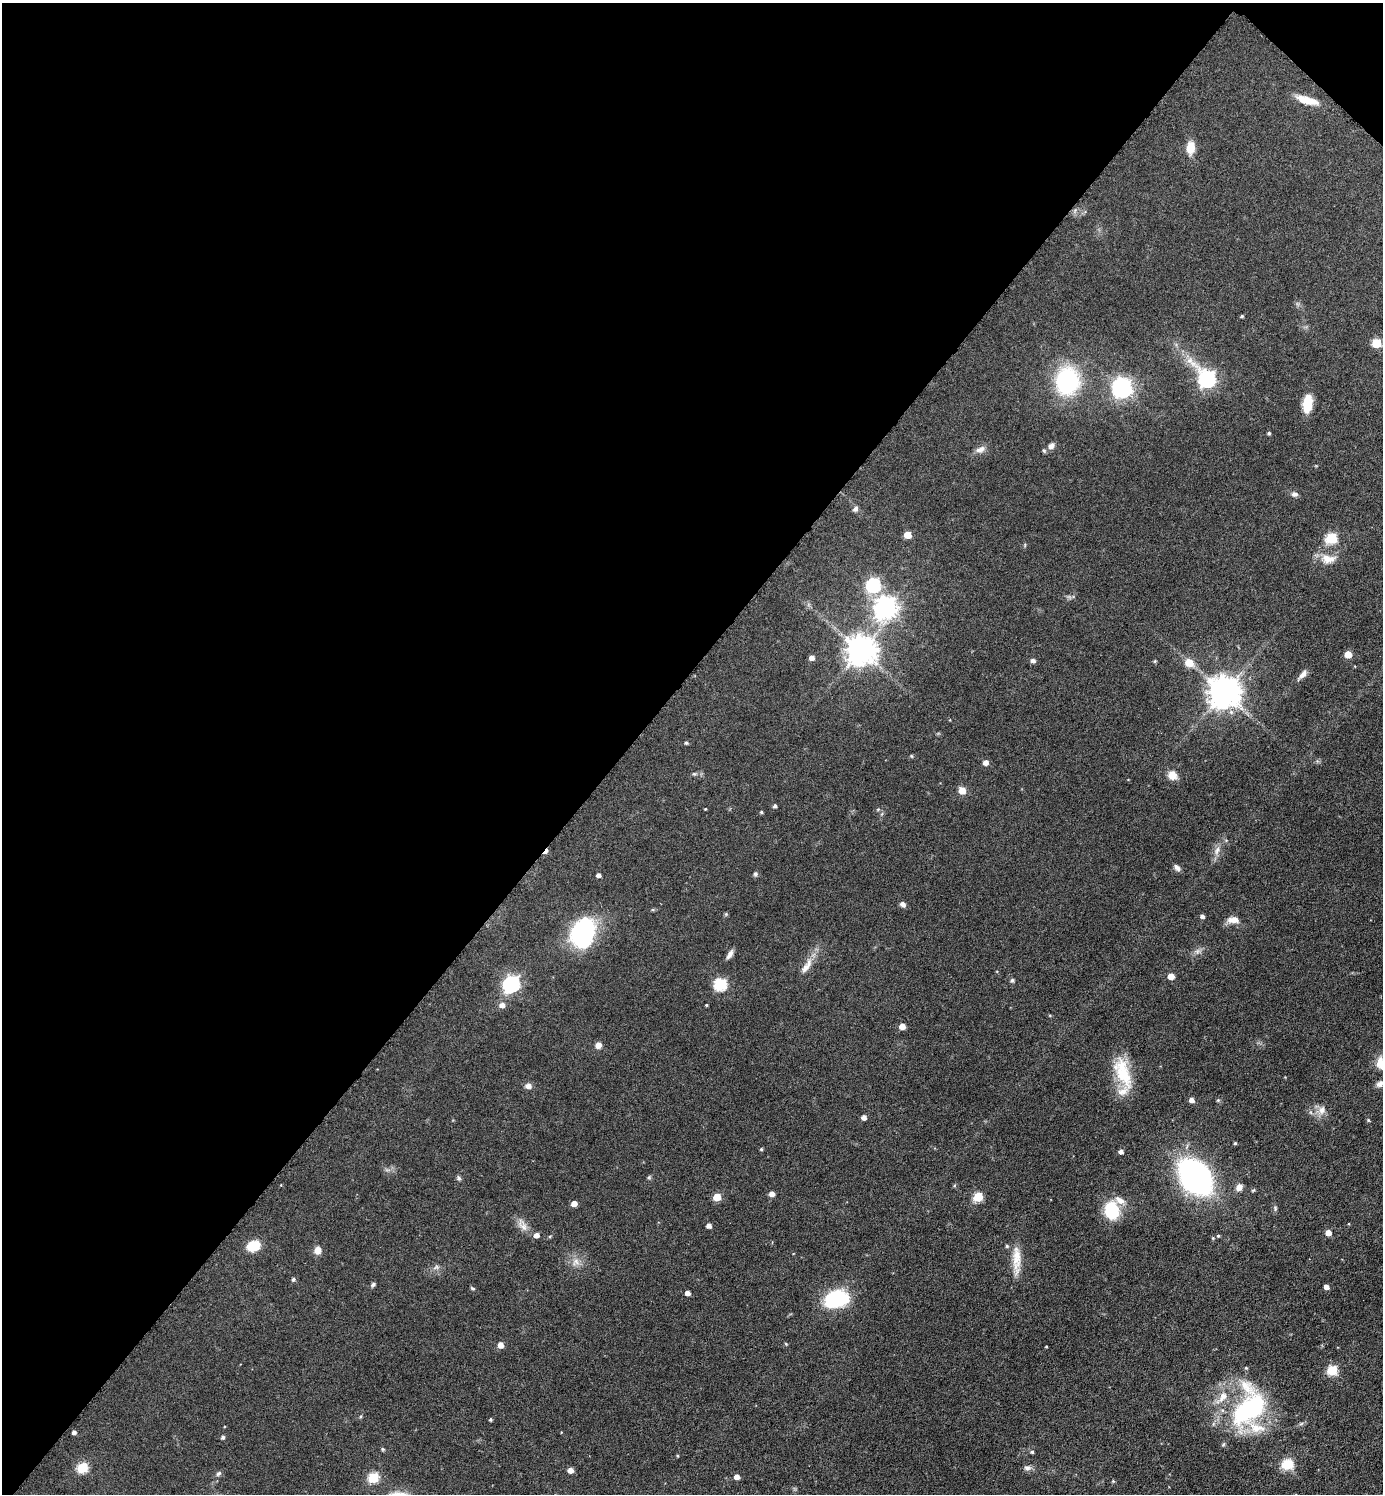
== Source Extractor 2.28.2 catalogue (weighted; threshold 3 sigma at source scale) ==
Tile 2 of 4 x 4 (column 2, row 1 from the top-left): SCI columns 1538-2918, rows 4483-5974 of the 5984 x 5981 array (HDU 1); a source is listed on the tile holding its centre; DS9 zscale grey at full resolution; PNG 1385 x 1496 px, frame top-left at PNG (2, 3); no overlay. Shown black and unused: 46% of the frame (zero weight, under 3 of 6 exposures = <1% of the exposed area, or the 3 px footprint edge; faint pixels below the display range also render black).
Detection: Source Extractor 2.28.2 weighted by HDU 2 'WHT'; one run over the whole footprint, this tile lists its part. Background 0.081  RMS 0.004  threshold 0.0163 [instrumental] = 3 sigma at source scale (4.09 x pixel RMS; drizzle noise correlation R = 1.36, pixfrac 0.8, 0.05/0.05 arcsec/px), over >= 5 px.
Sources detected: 119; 1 cosmic-ray / hot-pixel residue — not listed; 4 inside a brighter listed object's ellipse — not listed separately; the other 114 listed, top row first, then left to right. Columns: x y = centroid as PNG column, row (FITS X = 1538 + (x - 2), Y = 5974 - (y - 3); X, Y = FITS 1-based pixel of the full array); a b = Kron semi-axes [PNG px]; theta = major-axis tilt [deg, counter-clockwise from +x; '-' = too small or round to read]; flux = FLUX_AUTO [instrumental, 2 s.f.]
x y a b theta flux
1307 100 27 8 -17 5.7
1191 147 12 8 83 6.1
1242 316 4 3 - 0.49
1376 343 6 5 - 14
1207 379 10 7 -47 100
1067 381 22 19 85 43
1122 388 9 7 -53 180
1307 403 16 8 83 9.5
1269 433 4 4 - 0.55
1051 446 8 6 58 1.6
980 449 13 7 21 2
1294 494 9 6 -13 1.1
855 509 7 5 48 1.1
907 535 5 5 - 5.9
1331 538 6 5 - 23
1328 558 19 11 -7 4.8
873 585 7 6 - 51
885 608 8 8 - 250
861 650 9 9 - 520
1348 654 5 5 - 6.7
812 658 5 5 - 1.8
1033 661 5 4 - 1.2
1155 661 6 3 71 0.37
1189 663 6 6 - 7.6
1303 674 12 6 45 1.9
1224 692 9 9 - 650
686 743 4 4 - 0.58
985 762 5 5 - 2.1
694 774 6 4 17 0.54
1172 775 11 9 -47 3.3
962 791 5 5 - 6.3
775 806 4 4 - 0.81
705 809 3 2 - 0.26
878 809 5 3 - 0.41
761 812 4 3 - 0.51
1217 850 14 6 76 2
1177 868 9 6 -53 1.3
755 874 6 5 - 0.76
598 875 4 4 - 1.2
903 904 8 6 -42 1.2
1202 916 4 4 - 1
1234 920 14 8 3 3.1
582 933 28 21 71 45
1197 951 7 4 -18 0.83
730 954 13 5 60 1.6
806 966 26 8 58 4.1
1171 976 5 4 - 4.3
1012 980 5 4 - 0.73
511 984 7 7 - 97
720 984 6 6 - 36
502 1005 6 5 - 2.1
706 1005 3 3 - 0.32
902 1026 5 4 - 3.6
598 1045 6 5 - 2.6
1380 1060 14 11 -33 3.5
1123 1072 40 17 -69 14
1380 1084 10 7 42 1.7
528 1086 8 7 - 1.6
1191 1100 5 5 - 1.9
1218 1100 5 4 - 0.45
1322 1110 13 9 75 2.5
864 1117 4 4 - 1.7
1368 1120 4 4 - 0.4
1235 1143 4 4 - 0.48
761 1149 4 3 - 0.44
1121 1152 4 4 - 1.3
649 1177 6 4 46 0.49
1195 1177 22 14 -50 200
459 1178 6 5 - 0.73
1239 1187 8 7 - 2
772 1194 5 5 - 2.1
717 1197 5 5 - 7
978 1197 5 5 - 17
1120 1200 15 8 -33 2.9
574 1204 5 4 - 2.8
1275 1208 6 5 - 0.62
1112 1211 14 10 -77 19
709 1226 4 4 - 1.7
524 1227 12 9 -50 2.5
1328 1233 5 4 - 3.5
536 1235 5 5 - 1.9
1218 1236 5 4 - 0.44
253 1246 10 7 20 12
1007 1246 5 4 - 0.51
318 1250 8 7 - 2.7
1016 1259 40 9 -90 6.4
576 1262 11 8 63 2.3
436 1267 7 4 18 0.72
293 1279 5 4 - 0.58
373 1284 6 5 - 0.69
1326 1287 4 4 - 1.8
473 1288 6 4 -20 0.45
687 1293 4 4 - 1.8
836 1299 24 16 16 27
786 1344 4 3 - 0.34
500 1345 5 5 - 3.2
1046 1347 4 2 - 0.28
1332 1370 5 5 - 22
1223 1397 17 10 59 4.8
1249 1409 50 27 41 47
490 1419 3 3 - 0.53
74 1432 4 4 - 1
223 1437 4 4 - 0.81
383 1449 5 4 - 0.44
1032 1452 4 4 - 0.5
677 1456 4 3 - 0.35
1287 1464 10 9 - 8.5
82 1468 6 5 - 21
1027 1468 9 6 -10 1.3
570 1470 5 4 - 2.4
218 1474 7 5 37 0.78
737 1477 5 4 - 2.4
373 1478 6 5 - 20
1113 1481 5 3 - 0.37
Isophote crosses this tile's border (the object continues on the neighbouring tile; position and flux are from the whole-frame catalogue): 1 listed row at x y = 1380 1060